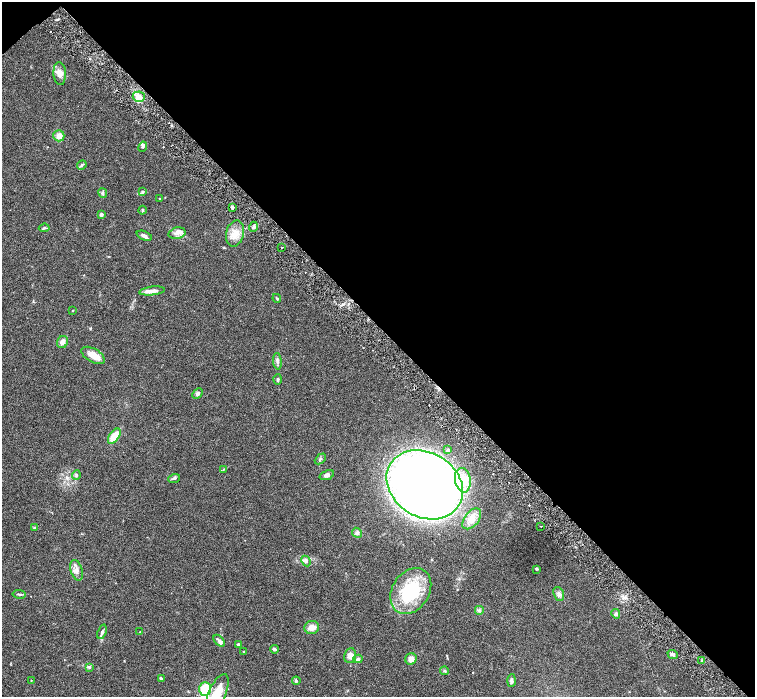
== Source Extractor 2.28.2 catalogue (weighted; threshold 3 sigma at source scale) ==
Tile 3 of 4 x 4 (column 3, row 1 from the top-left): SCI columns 3016-4521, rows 4473-5862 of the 6027 x 6025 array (HDU 1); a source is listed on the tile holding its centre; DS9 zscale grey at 2 x 2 block average (1 PNG px = mean of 2 x 2 image px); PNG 757 x 699 px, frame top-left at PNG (2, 2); each listed source drawn as its Kron ellipse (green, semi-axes under 4 px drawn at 4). Shown black and unused: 47% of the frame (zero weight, under 3 of 6 exposures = <1% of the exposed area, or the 3 px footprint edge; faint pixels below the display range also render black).
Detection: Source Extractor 2.28.2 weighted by HDU 2 'WHT'; one run over the whole footprint, this tile lists its part. Background 0.039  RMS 0.0033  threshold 0.0137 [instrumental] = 3 sigma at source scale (4.09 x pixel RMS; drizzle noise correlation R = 1.36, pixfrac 0.8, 0.05/0.05 arcsec/px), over >= 5 px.
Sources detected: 70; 1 inside a brighter object's white glare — neither listed nor drawn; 3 inside a brighter listed object's ellipse — not listed separately; the other 66 listed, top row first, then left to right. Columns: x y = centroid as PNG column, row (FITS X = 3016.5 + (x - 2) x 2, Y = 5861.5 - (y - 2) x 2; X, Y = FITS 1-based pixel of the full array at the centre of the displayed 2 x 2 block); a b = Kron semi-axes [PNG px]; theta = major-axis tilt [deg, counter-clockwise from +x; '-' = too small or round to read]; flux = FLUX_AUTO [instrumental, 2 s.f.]
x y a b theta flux
60 73 11 6 -87 4.5
139 97 6 5 - 6.5
59 136 5 5 - 4.6
143 147 5 3 - 1.1
82 165 5 3 - 1.4
142 191 4 3 - 0.86
103 193 5 2 - 0.84
160 199 3 2 - 0.38
232 207 3 3 - 1.7
143 210 4 3 - 0.76
101 214 4 3 - 1.4
253 227 5 3 - 1.4
44 228 5 3 - 0.92
177 233 8 5 14 3.2
235 234 13 9 76 7.9
144 236 8 4 -22 2.5
282 247 2 2 - 0.48
152 291 13 4 7 4.4
277 298 4 2 - 0.81
73 311 3 2 - 0.42
63 342 6 5 - 3.1
93 355 13 6 -29 6.9
277 361 8 3 -85 1.6
278 379 5 4 - 1.1
197 393 6 4 45 1.5
114 436 9 5 54 11
448 450 2 2 - 1.9
320 459 6 3 45 1.2
223 469 3 2 - 0.53
76 475 5 4 - 1.3
327 475 7 4 21 1.9
174 478 6 3 19 1
463 480 12 7 -79 9.5
425 485 40 32 -31 510
472 519 12 7 51 7.2
541 526 2 2 - 0.58
34 528 3 2 - 0.5
357 533 5 4 - 1.6
306 561 5 4 - 1.6
536 569 4 3 - 0.6
77 570 10 6 -72 3.6
411 591 25 18 57 40
19 594 6 3 -8 1.2
559 594 7 5 -66 2.4
479 610 4 2 - 0.83
616 614 5 4 - 1.2
312 627 7 6 - 4.9
102 632 7 3 70 1.6
140 632 2 2 - 0.32
219 641 7 3 -49 1.7
238 644 3 3 - 1
274 649 4 4 - 1.3
244 651 4 3 - 0.65
673 654 5 4 - 1.5
350 656 7 6 - 4.2
358 659 5 4 - 1.4
411 659 6 5 - 4
702 661 4 2 - 0.63
89 667 4 3 - 1.2
444 671 4 3 - 0.87
161 679 4 3 - 1.2
31 681 4 2 - 0.43
296 681 4 3 - 0.79
512 681 6 4 88 1.8
205 689 7 6 - 26
217 694 21 8 67 15
Isophote crosses this tile's border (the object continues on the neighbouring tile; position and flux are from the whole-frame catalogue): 1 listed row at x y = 217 694
Diffuse or blended objects may show on this block-average render without a row.